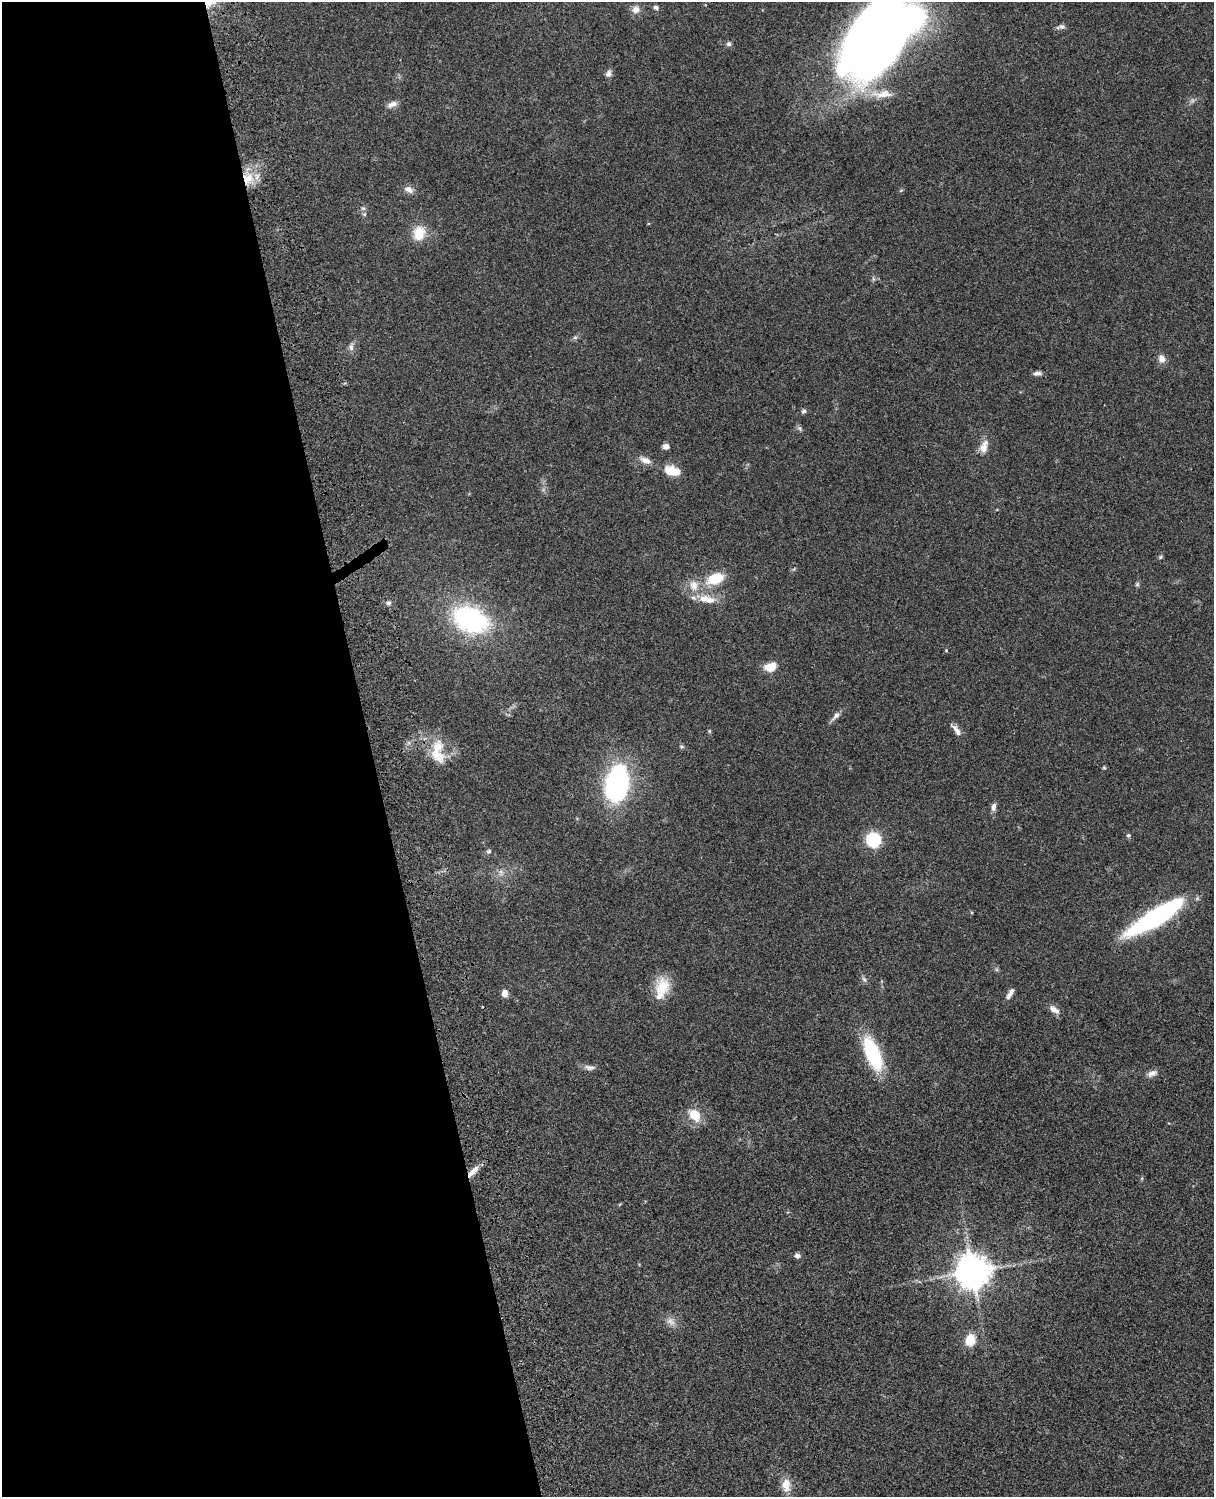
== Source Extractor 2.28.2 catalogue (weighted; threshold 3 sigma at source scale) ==
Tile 5 of 4 x 3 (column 1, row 2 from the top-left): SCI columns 121-1332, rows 1773-3267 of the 5088 x 4927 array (HDU 1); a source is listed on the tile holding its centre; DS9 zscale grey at full resolution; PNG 1216 x 1499 px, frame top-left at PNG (2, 2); no overlay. Shown black and unused: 31% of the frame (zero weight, under 3 of 4 exposures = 6% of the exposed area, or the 3 px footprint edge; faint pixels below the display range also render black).
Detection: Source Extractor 2.28.2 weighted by HDU 2 'WHT'; one run over the whole footprint, this tile lists its part. Background 0.0782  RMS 0.0058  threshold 0.026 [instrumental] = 3 sigma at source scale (4.5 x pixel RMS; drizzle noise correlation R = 1.50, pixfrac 1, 0.05/0.05 arcsec/px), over >= 5 px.
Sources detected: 63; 1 too faint to see at this stretch — not listed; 4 inside a brighter listed object's ellipse — not listed separately; the other 58 listed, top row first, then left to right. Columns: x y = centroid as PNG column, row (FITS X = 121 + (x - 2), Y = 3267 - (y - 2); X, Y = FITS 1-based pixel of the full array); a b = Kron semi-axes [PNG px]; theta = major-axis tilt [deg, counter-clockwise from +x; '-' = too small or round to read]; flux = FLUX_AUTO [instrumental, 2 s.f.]
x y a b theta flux
656 7 6 5 - 1.5
636 9 10 10 - 3.4
1062 26 10 6 -4 1.9
877 37 74 45 48 770
729 44 6 6 - 1.3
608 73 9 7 65 2.2
883 94 34 10 3 11
392 104 13 7 23 3.2
248 178 17 14 49 12
409 189 12 8 -29 3.3
364 214 5 5 - 1
419 233 17 13 77 12
575 337 6 5 - 1.1
351 347 11 6 85 2.1
1162 359 10 9 - 3.5
1037 373 11 5 4 2
804 411 6 6 - 1.3
799 428 6 6 - 1.2
666 446 7 6 - 2.7
983 448 14 10 73 5.2
645 460 16 8 -22 4.3
672 471 17 10 -13 11
1160 557 5 5 - 0.85
715 578 18 11 22 17
1137 584 6 5 - 0.94
694 585 16 13 -80 7.4
709 600 18 11 -11 7.3
388 603 7 5 14 1.3
470 619 22 15 -22 130
946 650 4 4 - 0.6
770 667 14 9 17 8.6
836 716 14 7 46 2.7
956 730 18 6 -54 3.4
709 731 6 4 -90 0.69
681 747 7 5 -2 0.92
436 754 31 17 -46 14
1104 768 6 4 -67 0.7
617 783 34 21 79 98
994 807 11 7 84 2.3
1128 835 6 4 19 0.81
873 840 7 7 - 72
488 851 6 6 - 1.2
1154 918 60 13 32 97
864 979 7 4 -45 1.2
662 987 24 18 78 15
505 993 9 7 89 3.2
1010 994 14 5 60 3
1053 1010 13 8 -55 3.3
873 1053 31 12 -68 49
589 1067 14 7 -8 2.5
1152 1073 14 7 22 3
695 1115 17 13 -51 10
473 1172 20 6 45 5.1
797 1256 5 5 - 2.5
973 1272 11 11 - 950
671 1322 14 9 -44 3.9
970 1340 10 8 68 14
786 1485 19 11 -88 6.3
Overlapping masked pixels (flux is a lower limit): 2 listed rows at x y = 248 178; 473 1172
Isophote crosses this tile's border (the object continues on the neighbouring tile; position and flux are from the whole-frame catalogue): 1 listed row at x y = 877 37